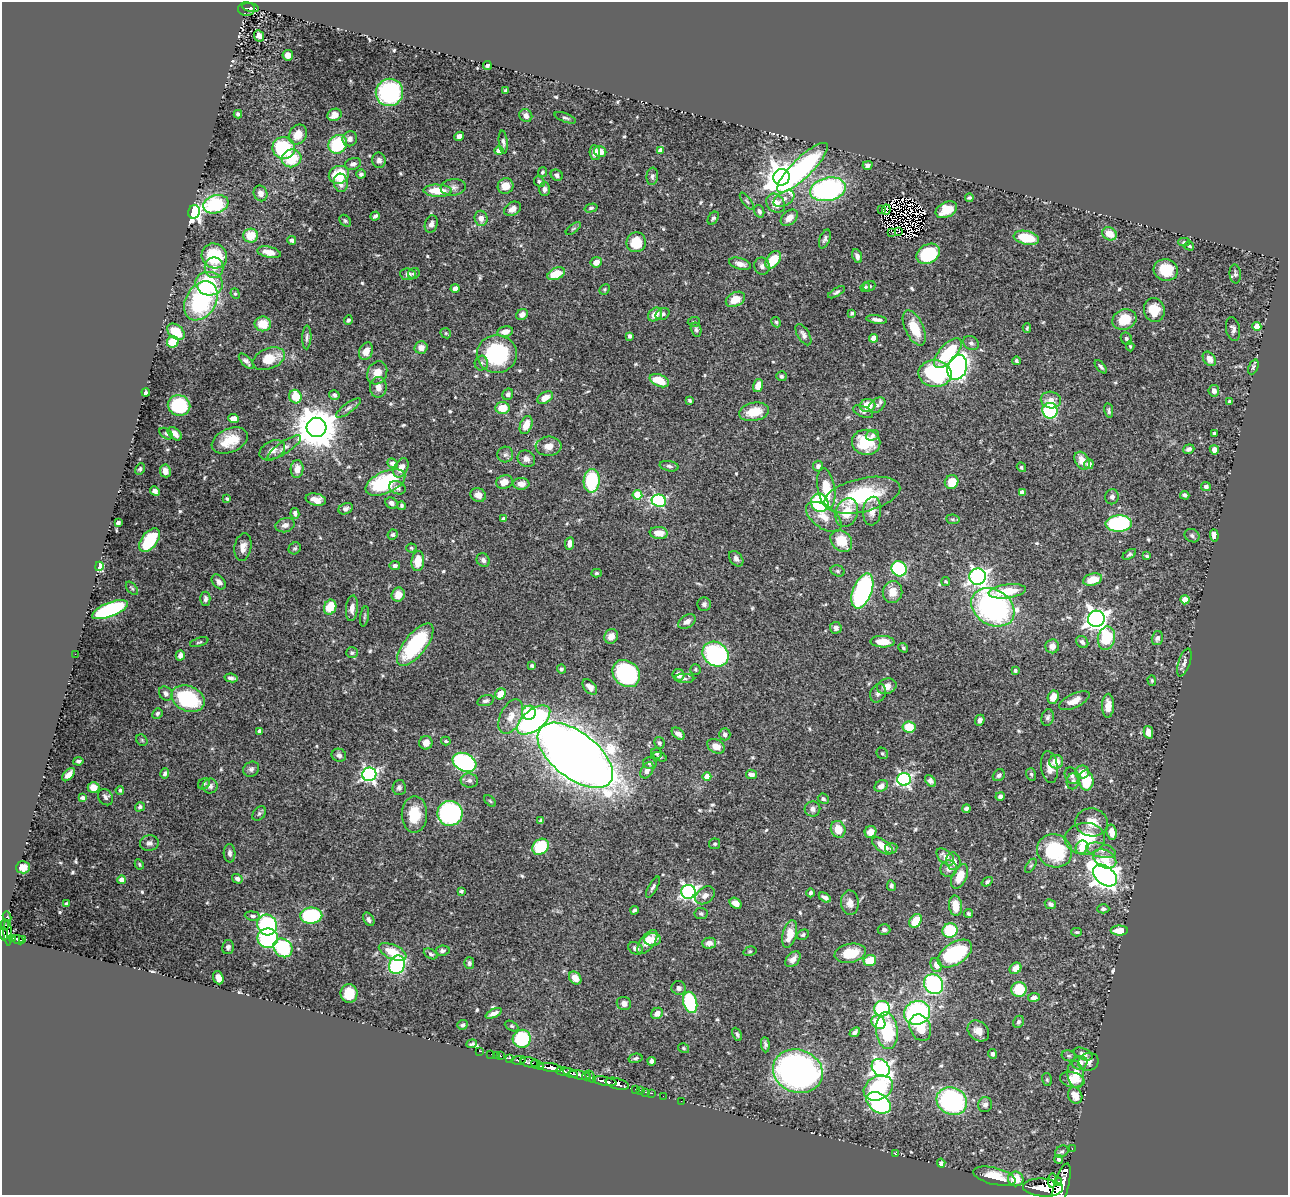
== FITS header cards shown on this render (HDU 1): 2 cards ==
NAXIS1  =                 1286
NAXIS2  =                 1193

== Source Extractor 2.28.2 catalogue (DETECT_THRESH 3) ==
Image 1286 x 1193 px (HDU 1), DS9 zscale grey, 1 PNG px = 1 image px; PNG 1290 x 1197 px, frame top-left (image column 1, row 1193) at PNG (2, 2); each listed source drawn as its Kron ellipse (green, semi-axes under 4 px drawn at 4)
Background 0.618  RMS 0.014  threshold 0.0416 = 3 sigma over >= 5 px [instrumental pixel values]
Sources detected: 613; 3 with non-positive FLUX_AUTO (blend fragments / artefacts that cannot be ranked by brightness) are neither listed nor drawn; of the other 610, the 500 brightest by FLUX_AUTO listed and drawn (110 fainter detections omitted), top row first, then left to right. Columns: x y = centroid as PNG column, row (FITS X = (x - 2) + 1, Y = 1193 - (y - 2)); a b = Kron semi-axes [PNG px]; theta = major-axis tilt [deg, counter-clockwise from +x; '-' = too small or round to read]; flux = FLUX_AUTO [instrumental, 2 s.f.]
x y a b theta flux
251 7 8 3 -11 130
246 9 8 7 - 170
259 36 6 4 -66 6.4
288 55 5 5 - 6.1
487 65 4 3 - 2.3
506 90 4 3 - 1.8
389 92 14 13 - 120
238 114 4 4 - 2.1
335 115 7 6 - 6.3
526 116 7 6 - 5.7
565 118 11 4 -21 2.2
298 135 10 8 57 13
459 136 5 4 - 4.8
350 139 7 7 - 5.3
503 142 11 4 -84 3
338 144 10 8 46 53
284 148 11 11 - 74
499 151 4 4 - 13
661 151 4 4 - 12
600 152 6 5 - 9.5
595 153 7 5 -81 6.1
292 158 10 8 25 30
379 160 8 6 -82 3.5
353 164 8 5 17 3.9
868 165 5 4 - 3.2
802 168 34 10 45 240
542 172 5 4 - 1.6
361 174 5 4 - 2
339 175 10 9 - 37
557 175 6 5 - 3.4
652 176 8 5 84 2.6
781 177 8 8 - 1500
539 182 6 5 - 2.4
341 183 9 7 -80 8.4
505 186 8 7 - 11
453 187 13 8 6 4.8
545 189 7 5 90 3
828 189 18 11 13 180
438 191 14 6 -2 26
260 193 8 7 - 4.5
969 198 4 3 - 1.5
784 199 11 6 30 4.7
747 201 10 4 -53 1.8
776 203 10 8 -43 13
216 204 13 9 17 72
591 208 7 4 15 1.9
512 209 9 6 31 6.4
882 209 3 2 - 4.3
886 210 5 2 - 2.7
946 210 11 7 27 20
759 211 6 5 - 2.8
194 212 7 6 - 320
375 216 5 3 - 2.9
481 218 7 6 - 6.5
713 218 7 4 56 1.8
789 218 10 6 41 7.6
345 221 7 5 -46 1.6
431 224 9 6 73 3.4
573 228 9 4 38 1.7
892 232 2 2 - 2.9
899 232 3 2 - 1.5
1109 234 8 6 -32 14
251 235 7 7 - 20
1026 238 13 6 -12 33
825 239 10 5 70 2.5
292 240 4 4 - 2.8
636 242 10 9 - 21
1184 242 5 4 - 1.7
1189 246 5 4 - 1.4
269 252 12 5 -12 10
928 254 12 9 30 54
214 256 13 12 - 52
857 256 7 4 -68 3.4
773 260 10 6 53 24
596 262 5 5 - 8.8
740 264 11 5 -16 5.9
762 266 8 8 - 3.9
214 268 10 9 - 8.5
1166 270 12 10 -14 24
414 273 6 5 - 1.5
408 274 8 6 -7 4.1
556 274 9 5 25 21
1235 274 9 5 -86 2.2
209 284 13 11 -12 51
869 286 6 5 - 2.5
865 287 5 4 - 1.6
455 288 5 4 - 5.1
604 289 6 4 45 1.4
837 292 9 4 30 2.4
235 294 5 4 - 1.4
735 299 10 7 28 17
201 301 21 15 59 120
1154 310 12 10 -78 19
852 313 4 3 - 1.9
655 314 8 6 41 10
663 314 7 5 30 2.6
522 315 6 5 - 4.9
1124 319 12 10 20 20
348 320 4 4 - 1.9
877 320 10 4 -8 4.1
694 322 6 5 - 1.6
776 322 5 4 - 1.6
263 324 8 7 - 16
1257 326 4 4 - 20
914 328 19 9 -64 24
1027 328 5 3 - 1.4
1233 329 12 7 -78 3.7
696 330 7 5 -76 2.5
505 331 8 5 9 6.8
176 332 10 6 -40 21
446 333 5 4 - 1.4
803 335 12 6 -60 3.6
630 336 4 3 - 2.7
307 337 12 4 88 2.7
874 338 4 4 - 12
1126 339 6 5 - 2.5
173 342 6 5 - 27
971 343 8 6 -34 2.8
1130 346 5 4 - 1.4
421 347 6 6 - 6.4
366 351 9 6 66 8.3
948 353 18 8 48 45
497 354 20 19 - 87
269 359 17 10 21 23
1209 359 8 5 -53 8.6
246 361 10 4 -48 3.3
1016 361 4 3 - 1.8
481 363 7 6 - 2.7
957 367 13 9 70 270
1101 367 8 3 -49 2.1
1253 367 8 4 66 1.8
377 373 12 9 63 11
935 374 16 13 -2 100
781 376 5 5 - 1.9
659 381 10 6 -23 24
758 386 6 5 - 12
378 387 10 8 86 6.6
1214 391 6 5 - 4.7
146 392 4 4 - 2.1
508 394 6 5 - 2.8
334 395 5 5 - 2.7
295 397 7 6 - 21
545 398 8 5 31 9.7
690 400 4 3 - 1.6
1051 400 10 8 -11 8.5
1230 401 4 3 - 2.5
179 405 11 10 - 64
877 405 9 6 37 3.6
867 406 8 6 12 16
348 408 15 5 36 3.1
502 408 7 6 - 18
1050 411 8 7 - 86
1109 411 7 4 -79 2
754 412 15 9 10 21
863 412 10 5 -24 2.6
234 419 5 4 - 8.6
526 425 9 6 68 10
317 427 10 9 - 3300
1214 433 3 3 - 2.1
166 434 7 5 -38 1.7
175 434 8 5 -41 5.3
872 435 7 5 18 2.7
230 441 19 12 23 23
866 442 14 12 -10 35
549 446 13 9 4 8.5
284 447 20 6 33 5.8
1189 449 6 4 21 3.4
272 450 13 9 28 8
1214 450 5 4 - 5.2
505 455 8 8 - 3.1
526 459 9 8 - 4.7
1082 461 9 6 -60 12
392 463 5 4 - 4.3
1089 464 5 4 - 6.9
669 466 9 5 -12 2.5
818 466 5 5 - 3.3
1021 467 5 4 - 1.6
401 468 10 6 61 9.2
140 469 6 4 59 1.7
297 469 9 6 86 8
165 471 6 5 - 6.3
592 481 12 8 87 63
385 482 21 11 24 87
504 482 8 6 21 8.7
952 482 7 6 - 16
521 484 8 6 1 7.2
1206 487 5 4 - 2.9
397 488 8 6 -23 4.2
826 488 20 8 -80 25
155 491 5 4 - 4.5
1022 492 4 4 - 5.8
478 495 8 6 -25 6.4
637 495 5 4 - 37
862 495 39 16 13 77
1185 495 5 3 - 2.4
1112 497 7 6 - 2.9
227 499 4 3 - 1.4
316 500 10 6 -11 8.6
659 501 7 6 - 130
391 503 6 5 - 3.8
820 503 9 8 - 110
401 506 4 3 - 1.8
346 509 7 5 26 3.4
872 511 14 9 84 8.6
295 513 5 4 - 2.6
847 513 14 11 71 19
824 517 20 11 -36 13
503 519 3 3 - 2.2
953 519 7 5 -7 1.6
118 523 4 3 - 2.7
1119 523 13 8 3 110
285 525 10 7 15 5.1
659 533 9 6 -7 11
393 535 5 5 - 2.1
1214 535 6 4 -85 6.4
1192 536 8 6 -32 2.6
150 540 14 7 53 50
841 541 12 9 -47 25
569 544 6 4 81 5.7
243 547 14 8 80 6.8
295 548 6 5 - 1.7
411 548 5 4 - 1.3
1129 554 7 4 33 2
1147 556 4 3 - 1.9
736 559 9 6 -50 3.7
483 560 7 6 - 3
418 561 10 6 83 19
99 566 5 4 - 44
395 566 5 4 - 2.7
899 569 8 7 - 77
838 571 7 5 -17 2.1
597 573 5 4 - 1.7
978 577 8 8 - 340
1093 580 10 6 17 17
219 582 8 5 -48 4.3
946 582 4 3 - 1.4
132 588 8 4 -51 1.6
862 591 18 9 69 150
1007 591 19 7 8 27
892 592 11 9 79 11
398 595 7 6 - 10
205 599 7 5 89 2.7
1185 600 4 4 - 21
704 604 7 6 - 2.6
330 607 7 6 - 25
993 607 23 17 -31 230
352 608 13 6 84 5.2
110 610 19 7 21 150
365 616 10 3 81 1.5
1096 619 8 8 - 640
687 621 10 6 32 4.8
836 628 6 5 - 4
611 636 7 6 - 8.7
1106 638 12 8 80 43
1157 638 7 5 74 3.6
199 642 9 4 17 1.7
883 642 12 5 -2 17
1082 642 7 5 -48 2.9
415 645 25 11 51 85
1052 646 7 7 - 6.3
903 648 5 4 - 1.7
352 653 6 5 - 2.1
75 654 2 2 - 4.8
715 654 14 11 -38 140
180 655 5 4 - 4.1
1184 662 14 6 71 3.8
532 666 4 4 - 2
561 669 4 4 - 1.9
695 669 5 5 - 1.4
1015 671 4 3 - 2.1
626 673 15 12 -45 120
678 675 6 5 - 8.1
231 678 7 4 -11 2.9
684 679 10 4 -2 2.6
1152 680 5 4 - 1.3
887 686 10 7 18 7.2
590 687 9 5 -49 5.5
166 693 7 6 - 3.1
878 693 9 7 62 3.9
500 694 6 5 - 16
1053 697 7 5 65 10
188 699 17 12 -24 81
486 701 8 5 16 2.6
1074 701 16 7 25 10
1108 706 12 6 88 9.2
157 713 5 4 - 1.9
529 713 7 7 - 43
511 717 18 10 64 13
1048 718 8 6 76 2.6
534 720 19 10 38 140
980 720 6 4 67 3
909 727 6 5 - 21
260 731 4 3 - 2.9
1148 732 6 4 -76 8
678 734 7 5 -40 4.3
725 734 6 5 - 3.1
142 740 6 5 - 1.3
446 741 5 3 - 1.4
426 743 7 6 - 7.1
659 743 6 5 - 2.1
716 746 9 6 -29 12
657 753 5 5 - 1.8
882 753 6 5 - 1.4
339 755 7 6 - 3.3
575 755 44 23 -38 2100
660 757 7 4 -20 1.5
78 761 5 3 - 1.8
464 762 12 8 -26 180
1056 762 7 6 - 11
650 763 7 5 -14 2.5
1049 767 16 8 -81 8.7
251 769 8 7 - 3.1
647 770 9 6 58 6.8
1082 772 7 6 - 10
165 774 5 4 - 2.5
369 774 7 7 - 270
751 774 5 4 - 5.9
1031 774 6 5 - 1.9
69 775 8 4 47 6
999 775 6 5 - 2.5
1072 776 8 6 -63 2.6
707 777 4 4 - 13
904 779 6 6 - 190
469 780 9 7 -9 3.8
1086 780 10 7 -86 30
930 781 7 4 -49 3.4
1073 781 8 6 79 2.9
204 784 6 5 - 1.7
210 786 7 7 - 4
881 786 7 5 31 5.6
399 787 7 6 - 2.8
93 788 6 5 - 9.1
120 790 4 4 - 1.9
1000 796 4 4 - 2.9
105 797 8 7 - 3.2
82 798 4 4 - 3.8
823 799 5 5 - 2
490 801 7 4 -45 1.4
140 807 5 4 - 2.3
812 809 8 7 - 3.7
966 809 4 4 - 2.3
259 813 8 5 49 2
450 813 12 12 - 190
414 814 18 12 89 27
541 821 4 4 - 2.3
1092 822 16 14 -10 16
838 829 8 7 - 15
870 832 6 5 - 8.3
1112 832 7 5 -81 11
1085 839 20 16 3 40
149 843 9 8 - 3.6
715 844 5 5 - 1.6
883 846 12 6 -36 13
541 847 9 7 43 63
1082 847 7 6 - 16
891 848 6 5 - 1.8
1101 850 15 7 -13 5.9
1055 851 18 16 -28 73
230 853 9 6 -87 3.8
945 857 10 6 -42 8.1
1105 859 12 8 -29 17
953 861 9 7 -78 5.8
139 864 5 4 - 1.4
1031 866 8 4 56 1.6
23 867 7 6 - 7.9
949 869 8 8 - 4.3
960 876 13 7 65 16
1105 876 13 9 -38 960
237 879 5 4 - 3.4
122 880 4 4 - 7.9
987 882 6 4 34 1.8
891 886 5 4 - 1.9
653 887 12 4 62 2.6
461 891 4 3 - 2.2
688 892 7 7 - 270
811 893 4 4 - 2.5
705 895 11 8 36 5.4
825 897 7 4 -30 3.7
736 903 6 5 - 6.2
850 903 12 9 -87 7.1
66 904 3 3 - 1.4
1050 904 6 5 - 3.5
956 906 10 6 -84 15
1103 909 6 4 -1 2.3
634 910 4 3 - 2.3
701 914 6 5 - 1.9
968 914 4 4 - 1.9
252 916 8 4 -6 2
311 916 11 8 1 84
7 917 5 4 - 39
369 919 7 5 -57 3.1
916 921 7 5 56 23
5 925 5 3 - 65
267 925 10 9 - 140
884 930 6 5 - 2.7
950 931 8 7 - 47
1119 931 8 5 1 14
1077 932 5 4 - 1.6
8 933 13 4 -86 420
3 934 7 3 -76 460
790 934 14 7 76 16
803 935 6 4 29 1.7
13 938 3 3 - 100
268 938 10 9 - 130
18 940 6 3 -25 140
22 940 4 3 - 69
652 940 8 6 0 7.9
647 942 14 7 54 15
709 943 7 5 1 6.7
228 947 7 5 79 2.3
283 948 10 8 -40 79
636 948 8 5 -29 4.3
442 951 7 5 8 2.3
750 951 6 4 17 1.4
393 952 15 7 -23 22
850 953 16 9 11 23
431 954 7 4 -27 1.8
955 954 19 11 33 99
793 959 9 6 48 6.4
870 961 6 5 - 21
469 963 6 5 - 2.2
397 965 9 7 69 130
936 965 7 5 -69 5.7
1015 968 6 5 - 9.1
218 978 7 5 -70 6.1
575 978 7 5 -52 9.2
934 984 10 9 - 170
679 988 7 7 - 3.9
1019 989 7 7 - 38
349 994 9 8 - 18
1034 997 6 4 9 3.8
690 1002 11 6 -73 82
624 1004 7 6 - 4.6
882 1009 8 7 - 86
494 1013 9 4 24 5.4
657 1013 6 5 - 5.6
917 1013 13 11 21 160
878 1022 7 6 - 28
1018 1022 6 5 - 2.2
463 1025 5 4 - 1.9
512 1026 7 4 -27 1.6
920 1028 13 10 -68 20
887 1030 18 10 -83 52
978 1031 12 9 -41 8.2
855 1032 6 4 39 2.5
737 1034 7 3 -63 1.8
522 1039 9 9 - 82
472 1044 5 3 - 1.7
765 1045 7 4 -85 2.4
683 1048 5 4 - 1.4
479 1051 3 2 - 6.9
491 1054 2 2 - 7.9
992 1054 5 4 - 2.6
1083 1054 10 5 -23 4.2
496 1055 2 2 - 6.6
500 1056 3 3 - 32
1069 1056 7 5 -13 2.1
510 1058 3 3 - 53
636 1058 7 4 13 2
519 1060 7 4 7 200
652 1061 4 4 - 3.1
529 1062 9 5 -11 760
1088 1062 10 9 - 5
1080 1063 8 6 22 6.5
537 1065 6 3 -27 220
551 1068 12 4 -9 1400
881 1068 10 8 -45 330
563 1071 7 3 -2 340
798 1071 25 21 -19 380
570 1073 8 3 -22 250
1076 1074 13 8 -81 12
580 1075 11 3 -10 380
586 1076 4 3 - 130
591 1077 6 3 -56 130
1047 1080 7 5 -75 1.5
1072 1080 12 7 -13 14
605 1081 12 3 -10 960
617 1084 12 5 -15 1000
878 1088 15 11 28 75
635 1089 2 2 - 12
640 1090 2 2 - 13
645 1092 3 2 - 23
652 1093 2 2 - 11
1075 1095 8 7 - 9.1
663 1096 2 2 - 9.8
681 1101 2 2 - 8.9
952 1101 15 13 -27 140
879 1103 13 9 -34 160
985 1105 8 7 - 3.7
1072 1149 2 2 - 7.6
1062 1151 7 5 32 2
895 1154 3 3 - 6.7
1058 1159 4 4 - 1.6
941 1163 4 4 - 2.1
994 1176 22 8 -14 24
1016 1179 8 7 - 18
1052 1180 7 4 82 470
1058 1182 4 3 - 280
1061 1186 24 7 74 3400
1043 1187 20 9 -3 3200
At the frame edge (FLAGS 8, measured only in part): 2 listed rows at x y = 3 934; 1061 1186
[110 fainter detections neither listed nor drawn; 3 non-positive-flux detections neither listed nor drawn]